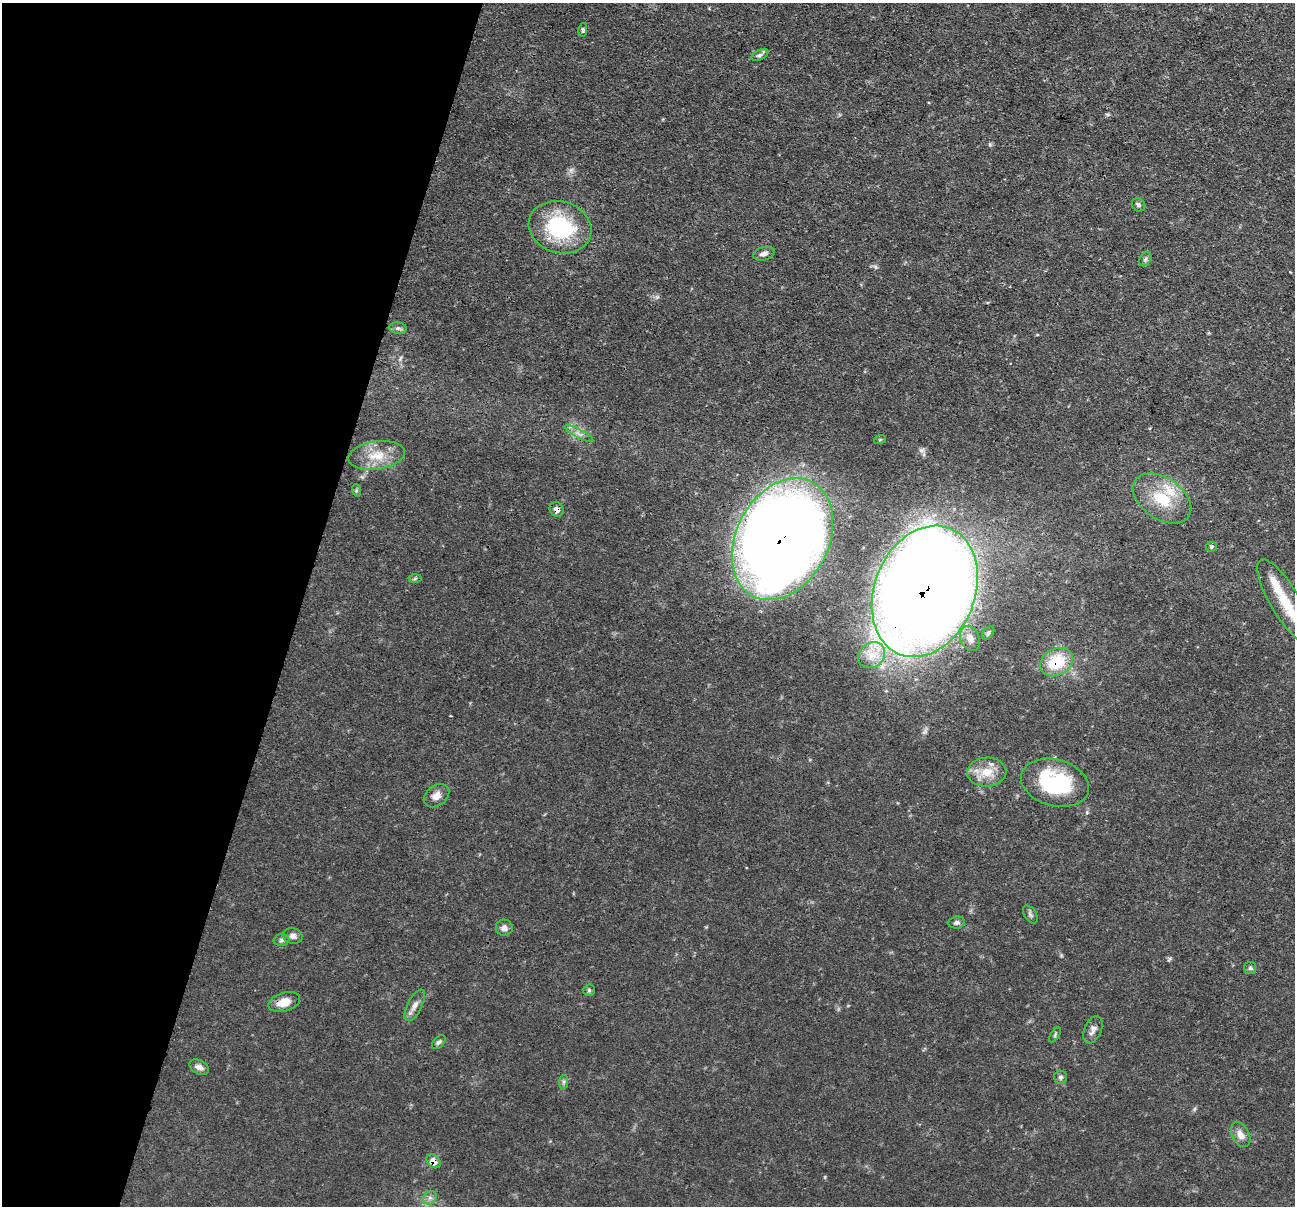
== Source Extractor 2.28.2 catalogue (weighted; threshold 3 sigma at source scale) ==
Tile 9 of 4 x 4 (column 1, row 3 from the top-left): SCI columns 2-1294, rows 1455-2658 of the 5176 x 5193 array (HDU 1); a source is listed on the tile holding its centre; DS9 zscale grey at full resolution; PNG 1297 x 1208 px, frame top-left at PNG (2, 3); each listed source drawn as its Kron ellipse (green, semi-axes under 4 px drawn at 4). Shown black and unused: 23% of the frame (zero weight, under 3 of 4 exposures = <1% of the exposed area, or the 3 px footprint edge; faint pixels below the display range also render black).
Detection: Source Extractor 2.28.2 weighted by HDU 2 'WHT'; one run over the whole footprint, this tile lists its part. Background 0.0635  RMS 0.0044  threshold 0.0198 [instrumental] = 3 sigma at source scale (4.5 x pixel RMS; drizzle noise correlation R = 1.50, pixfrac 1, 0.05/0.05 arcsec/px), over >= 5 px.
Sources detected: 44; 1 inside a brighter listed object's ellipse — not listed separately; the other 43 listed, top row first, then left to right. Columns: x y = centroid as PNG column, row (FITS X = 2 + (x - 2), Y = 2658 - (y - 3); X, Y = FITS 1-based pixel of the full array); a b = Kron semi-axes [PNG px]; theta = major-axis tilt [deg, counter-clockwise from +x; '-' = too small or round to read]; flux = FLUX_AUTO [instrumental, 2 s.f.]
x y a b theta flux
583 30 7 4 79 0.8
760 55 9 5 24 1.2
1138 205 7 6 - 1.1
560 227 32 25 -16 40
764 254 11 6 15 2
1145 259 7 5 59 1
398 328 9 5 -7 1.2
579 434 16 3 -28 1.7
880 439 6 4 20 0.5
377 455 28 14 8 10
356 490 6 4 -73 0.57
1162 498 32 20 -34 19
557 509 7 6 - 2.4
782 539 64 46 62 750
1211 547 5 5 - 0.7
415 578 6 4 2 0.74
925 591 68 50 68 1300
1285 602 48 14 -59 19
988 633 7 5 49 1
970 638 13 9 -65 3.6
872 655 14 12 40 6.1
1056 662 17 13 29 18
987 772 19 14 3 8.5
1055 783 35 23 -15 42
436 796 14 10 36 3.7
1030 914 10 6 -57 1.2
956 922 8 6 9 1.4
504 928 8 8 - 2.3
293 936 10 7 -13 1.9
281 940 8 6 4 1.1
1250 968 6 6 - 0.86
589 990 6 5 - 0.81
284 1002 16 9 17 6
415 1005 17 7 63 3.1
1093 1030 14 8 67 2.5
1055 1035 8 3 58 0.67
439 1042 8 5 45 1
199 1067 10 6 -28 2.3
1060 1077 6 6 - 1
564 1082 7 4 89 0.85
1241 1135 13 8 -62 3.4
433 1161 8 6 -49 4
430 1198 7 6 - 1.4
Overlapping masked pixels (flux is a lower limit): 7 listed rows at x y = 560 227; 557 509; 782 539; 925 591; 1056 662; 284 1002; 433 1161
Isophote crosses this tile's border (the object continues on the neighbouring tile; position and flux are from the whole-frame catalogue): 1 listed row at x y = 1285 602